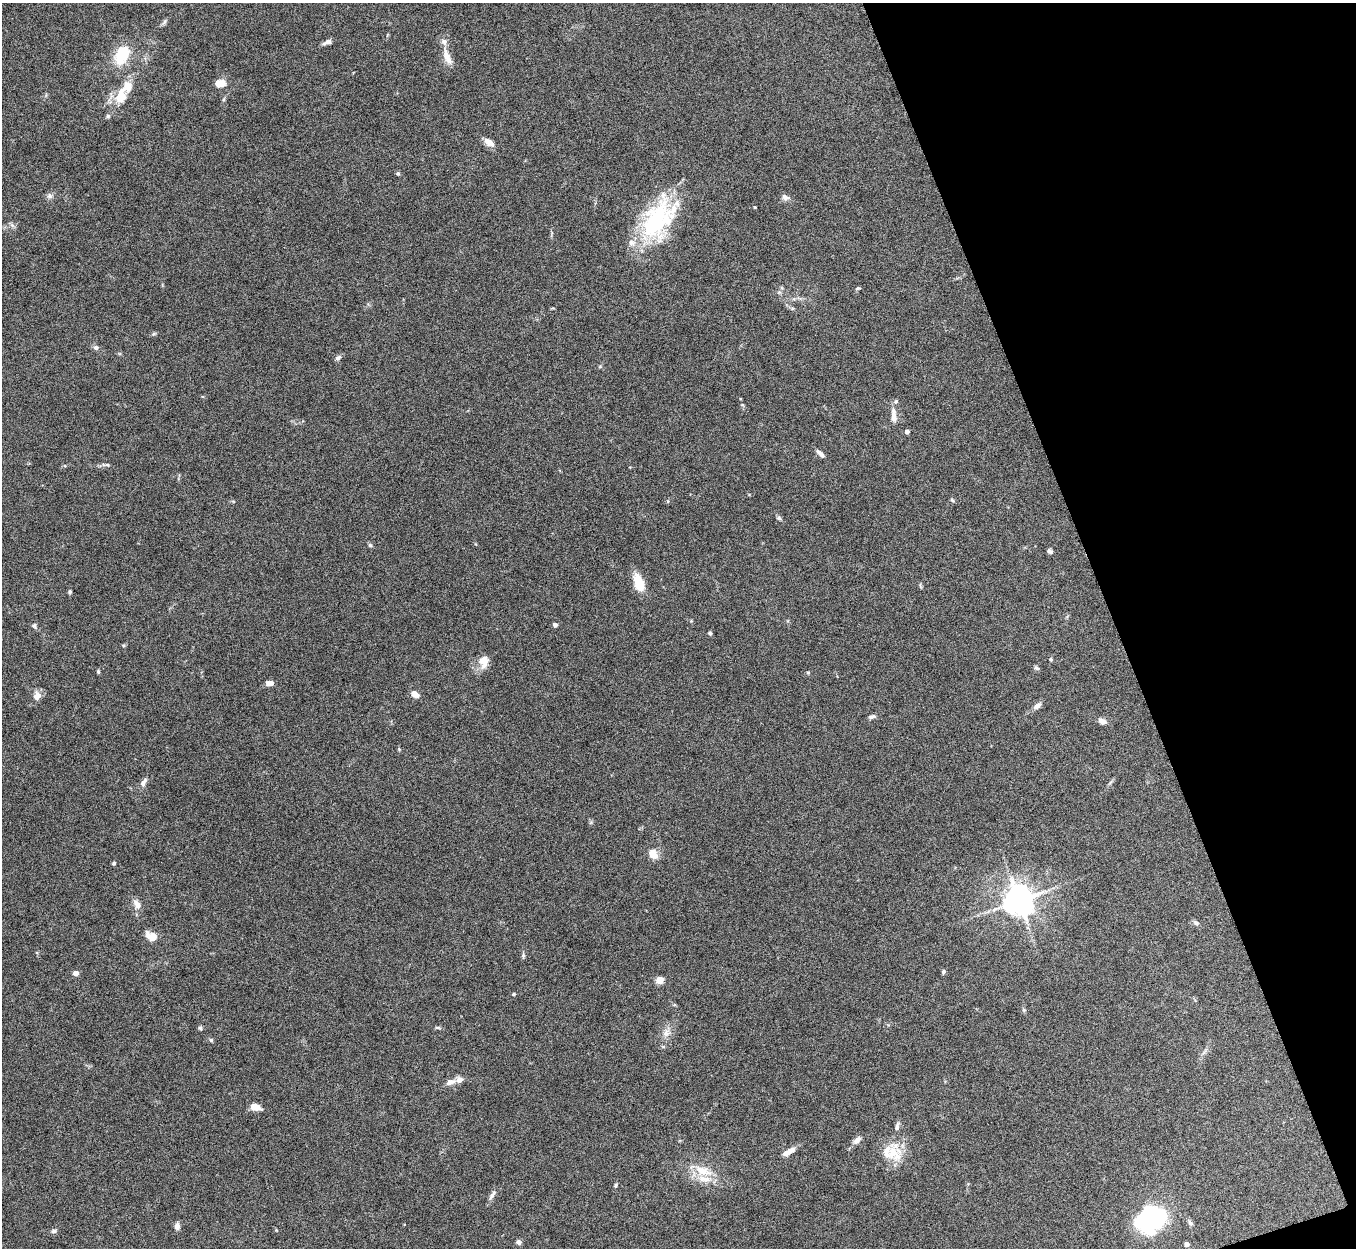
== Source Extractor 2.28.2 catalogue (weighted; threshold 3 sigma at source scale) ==
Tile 12 of 4 x 4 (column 4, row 3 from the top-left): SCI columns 4068-5421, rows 1397-2642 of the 5425 x 5409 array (HDU 1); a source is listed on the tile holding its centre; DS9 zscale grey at full resolution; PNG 1358 x 1250 px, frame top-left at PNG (2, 3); no overlay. Shown black and unused: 18% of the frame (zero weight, under 5 of 10 exposures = <1% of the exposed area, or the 3 px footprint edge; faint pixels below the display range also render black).
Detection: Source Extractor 2.28.2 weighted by HDU 2 'WHT'; one run over the whole footprint, this tile lists its part. Background 0.161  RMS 0.0059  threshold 0.0242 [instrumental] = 3 sigma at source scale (4.09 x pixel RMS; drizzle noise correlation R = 1.36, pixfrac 0.8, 0.05/0.05 arcsec/px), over >= 5 px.
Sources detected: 85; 1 inside a brighter object's white glare — not listed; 9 inside a brighter listed object's ellipse — not listed separately; the other 75 listed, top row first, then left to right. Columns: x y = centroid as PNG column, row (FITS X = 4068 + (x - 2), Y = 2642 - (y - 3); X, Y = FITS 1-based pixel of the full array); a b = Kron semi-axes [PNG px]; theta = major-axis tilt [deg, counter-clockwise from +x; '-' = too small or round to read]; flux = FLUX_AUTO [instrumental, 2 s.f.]
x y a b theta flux
164 22 9 4 60 1.1
328 42 11 5 15 2.1
122 55 24 14 60 18
447 57 21 8 -65 5.6
220 83 13 9 12 4.7
120 97 17 14 46 9
108 116 5 5 - 0.9
489 142 13 7 -35 4
398 173 5 5 - 0.78
49 196 8 7 - 1.7
785 197 10 7 -31 2
755 207 3 3 - 0.48
658 219 54 31 54 58
857 288 7 3 10 0.6
154 334 6 5 - 0.85
96 348 7 6 - 1.6
338 358 7 6 - 1.6
894 415 20 7 -87 4.2
907 431 4 4 - 2
820 453 11 5 -44 2.3
107 465 6 4 -1 0.81
952 500 6 4 -45 0.66
779 518 7 5 -22 0.91
370 545 5 5 - 0.89
1050 551 6 5 - 1.3
639 583 19 9 -73 12
920 586 6 4 -71 0.66
70 592 5 5 - 0.72
555 625 4 4 - 2
34 626 6 5 - 1
710 633 4 4 - 1.3
123 645 5 4 - 0.68
1051 659 5 4 - 0.65
484 661 14 11 90 6.4
1037 668 7 5 -19 1.1
98 672 5 4 - 0.71
808 672 6 4 -1 0.55
270 683 8 5 -2 3.1
415 694 10 7 -40 3.3
37 696 11 9 57 3.9
1037 706 9 6 31 2.3
872 717 10 5 14 1.3
1102 721 10 6 -24 2.7
143 783 11 6 59 2.3
653 854 13 9 -47 5.2
114 863 4 4 - 1
1019 900 8 8 - 950
137 904 13 8 -56 3.4
1196 923 9 4 -45 1.2
152 937 12 7 -26 7.7
523 955 6 5 - 0.93
943 972 6 4 68 0.98
75 973 4 4 - 3.9
660 980 5 5 - 15
514 994 4 3 - 0.64
1024 1010 6 4 -45 0.73
437 1027 7 3 -1 0.9
200 1028 6 5 - 0.98
666 1033 13 8 76 3.7
211 1040 6 4 -47 0.72
450 1082 14 7 18 3.2
255 1107 9 6 -14 6.3
897 1127 13 5 81 1.8
857 1140 9 6 46 2.9
786 1153 11 7 32 3.4
893 1153 22 16 32 13
702 1171 25 13 -23 12
616 1185 6 4 88 0.68
492 1195 16 5 56 2.1
1151 1218 34 27 59 50
1190 1223 9 5 -52 1.3
177 1226 8 6 89 2.8
54 1231 8 5 16 1.2
519 1242 7 6 - 1.4
1186 1244 4 4 - 2